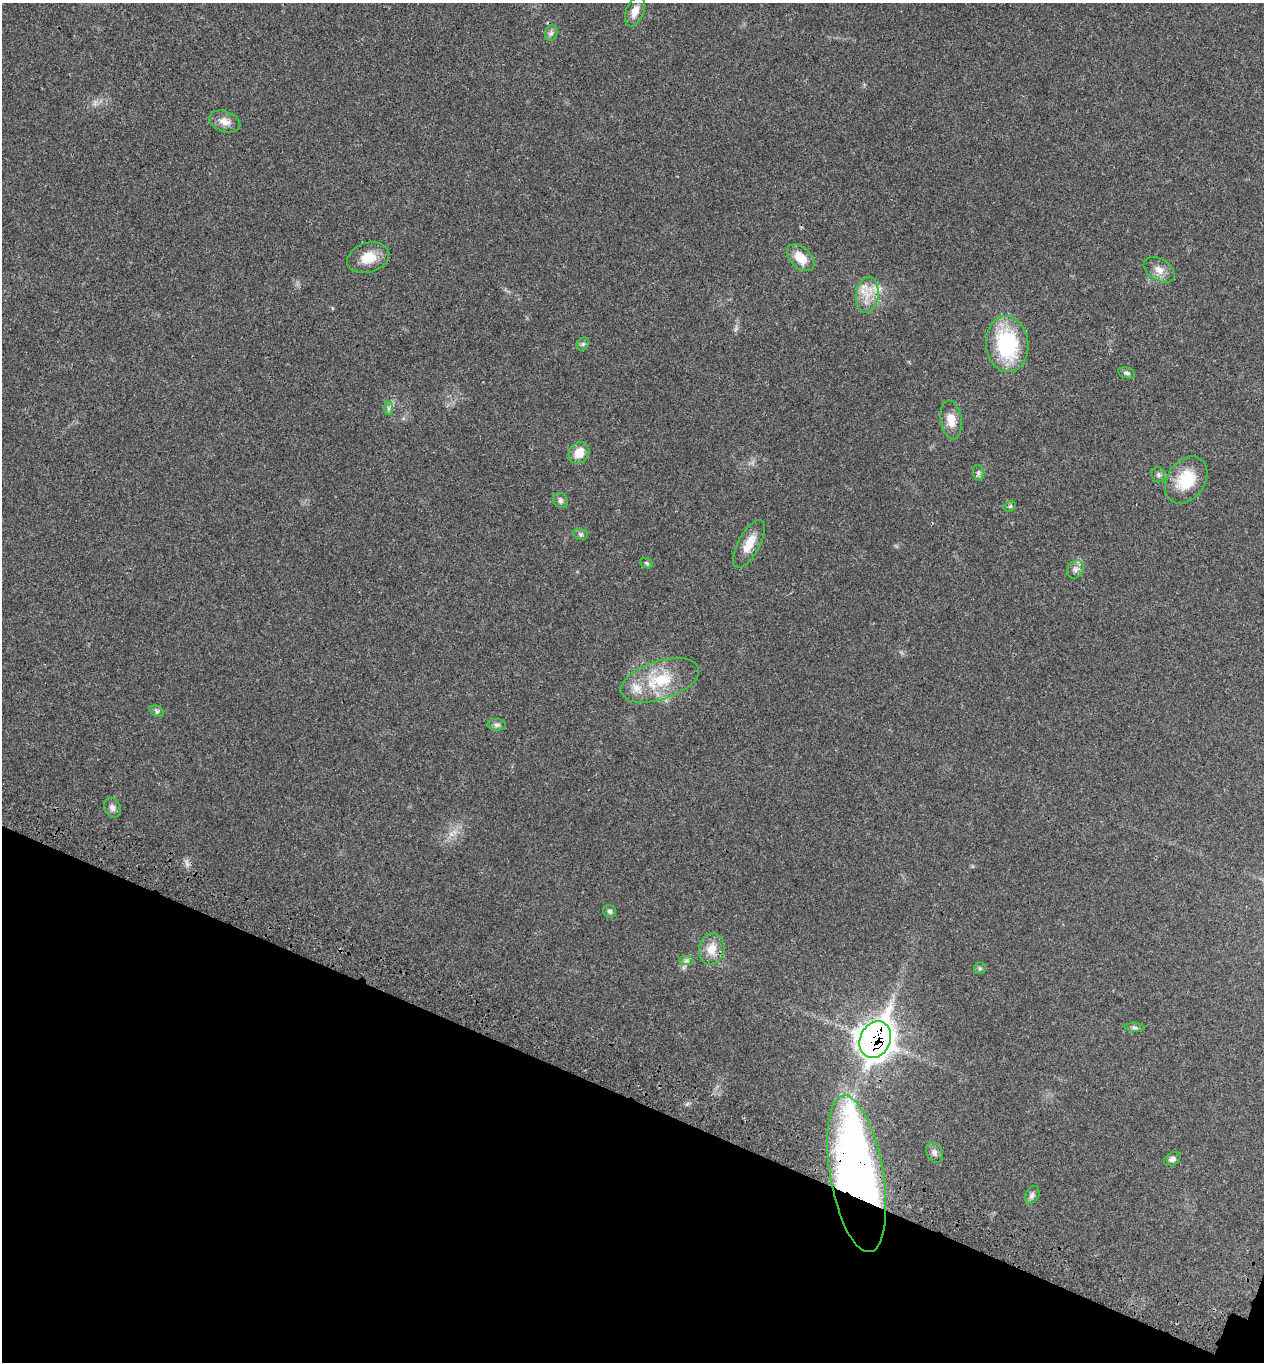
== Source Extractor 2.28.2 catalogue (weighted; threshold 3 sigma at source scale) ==
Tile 15 of 4 x 4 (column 3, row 4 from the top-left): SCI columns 2750-4011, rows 100-1459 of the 5629 x 5638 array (HDU 1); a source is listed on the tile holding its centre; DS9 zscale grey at full resolution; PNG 1266 x 1364 px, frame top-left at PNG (2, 3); each listed source drawn as its Kron ellipse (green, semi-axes under 4 px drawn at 4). Shown black and unused: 19% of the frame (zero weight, under 3 of 4 exposures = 8% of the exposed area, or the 3 px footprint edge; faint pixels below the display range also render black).
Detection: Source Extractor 2.28.2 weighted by HDU 2 'WHT'; one run over the whole footprint, this tile lists its part. Background 0.0234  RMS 0.0034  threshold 0.0154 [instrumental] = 3 sigma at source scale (4.5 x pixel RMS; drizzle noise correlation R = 1.50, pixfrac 1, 0.05/0.05 arcsec/px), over >= 5 px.
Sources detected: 38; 2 inside a brighter listed object's ellipse — not listed separately; the other 36 listed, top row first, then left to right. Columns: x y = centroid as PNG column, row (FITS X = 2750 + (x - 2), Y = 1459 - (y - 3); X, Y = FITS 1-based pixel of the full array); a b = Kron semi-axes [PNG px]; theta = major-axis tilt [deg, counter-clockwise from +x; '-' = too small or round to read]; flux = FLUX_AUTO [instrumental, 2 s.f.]
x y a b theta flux
635 11 15 9 69 3.1
551 33 8 6 77 1
225 121 16 10 -19 3
368 258 21 15 18 6
801 258 16 10 -43 5.7
1159 270 17 11 -32 3
867 295 18 11 82 5.1
583 344 7 5 46 0.7
1007 344 28 21 -83 29
1126 373 9 5 -13 0.83
389 408 7 4 -90 0.73
951 420 20 10 -81 4.1
579 453 11 9 50 4.7
978 473 8 5 -83 0.77
1158 475 8 6 -72 0.83
1186 480 25 18 55 12
560 500 8 7 - 0.97
1010 506 6 5 - 0.55
581 534 7 5 -19 0.69
749 544 27 11 61 5
647 563 6 5 - 0.52
1075 569 9 7 58 1.5
660 680 41 19 18 15
157 711 7 5 -30 0.73
497 725 9 5 -2 0.89
112 808 10 8 -65 1.4
610 911 6 6 - 0.69
712 949 15 12 79 4.8
686 961 7 4 0 0.79
980 968 6 5 - 0.62
1135 1028 10 4 -4 0.76
875 1040 19 15 65 380
934 1153 10 7 -67 1.4
1172 1159 9 6 30 1.1
857 1174 79 26 -80 270
1032 1195 9 6 61 1.1
Overlapping masked pixels (flux is a lower limit): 2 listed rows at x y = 875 1040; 857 1174